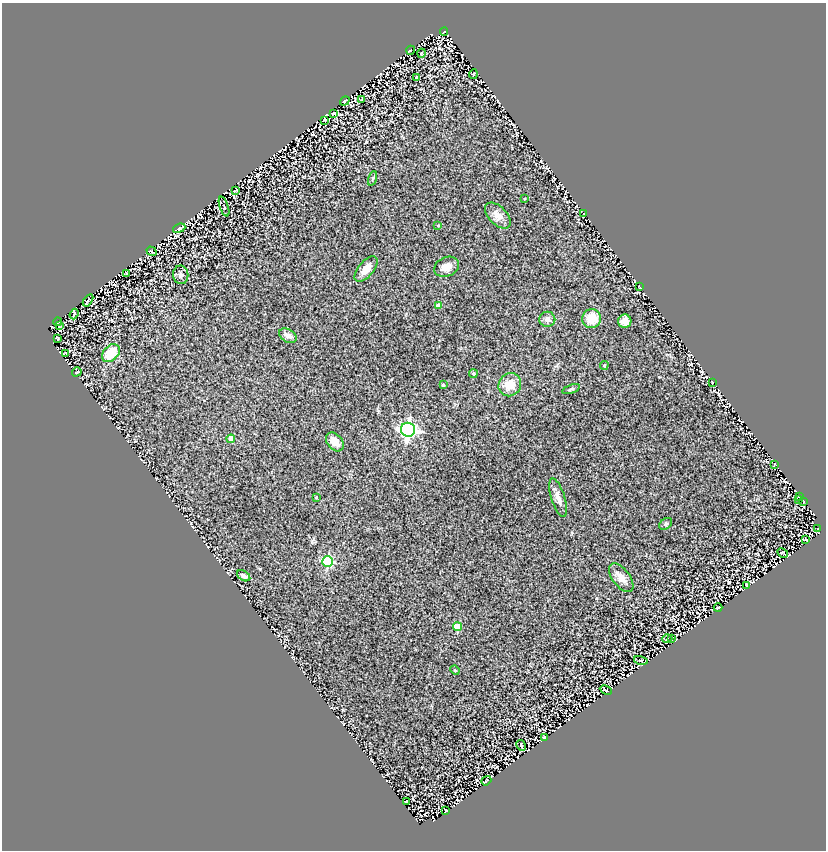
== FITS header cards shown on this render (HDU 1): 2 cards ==
NAXIS1  =                  824
NAXIS2  =                  848

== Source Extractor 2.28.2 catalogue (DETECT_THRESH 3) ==
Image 824 x 848 px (HDU 1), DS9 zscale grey, 1 PNG px = 1 image px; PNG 828 x 852 px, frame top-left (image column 1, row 848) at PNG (2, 3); each listed source drawn as its Kron ellipse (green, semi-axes under 4 px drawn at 4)
Background 1.33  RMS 0.16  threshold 0.492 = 3 sigma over >= 5 px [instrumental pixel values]
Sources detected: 71; all 71 listed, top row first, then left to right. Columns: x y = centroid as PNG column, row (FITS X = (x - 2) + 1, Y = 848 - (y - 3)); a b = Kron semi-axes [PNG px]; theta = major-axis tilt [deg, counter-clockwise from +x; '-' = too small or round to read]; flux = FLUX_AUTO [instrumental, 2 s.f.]
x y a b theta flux
444 32 4 3 - 9.7
411 50 4 3 - 7.5
422 53 4 3 - 8.7
473 74 5 3 - 12
417 77 3 3 - 12
362 99 3 2 - 7.6
345 101 5 2 - 10
334 113 3 3 - 13
324 120 4 2 - 8.6
373 178 7 3 71 16
236 190 4 3 - 8.9
524 199 2 2 - 7.5
224 207 10 3 -71 11
584 213 3 2 - 5.2
498 216 16 9 -45 85
438 226 3 2 - 7.6
179 228 6 4 21 17
151 251 5 2 - 9
447 267 13 9 24 79
366 269 15 7 50 110
126 273 3 2 - 7.3
181 275 9 7 -82 30
639 287 4 2 - 4.6
88 300 7 2 56 11
438 306 4 4 - 62
74 314 5 3 - 13
547 319 8 7 - 45
592 319 9 9 - 180
625 321 7 6 - 63
58 322 4 3 - 13
59 326 3 2 - 7.6
288 336 9 6 -31 56
57 338 4 2 - 10
111 353 10 7 46 270
66 354 4 3 - 15
604 365 4 4 - 13
77 372 5 2 - 8.5
473 374 4 4 - 18
712 382 2 2 - 6.4
443 385 3 3 - 13
510 385 12 11 - 140
571 389 9 4 21 19
408 430 7 7 - 3500
231 439 4 4 - 110
335 442 11 7 -51 86
774 464 4 2 - 8.1
316 497 3 3 - 8.9
799 497 3 2 - 5.6
558 498 20 6 -73 72
798 500 3 2 - 7.7
804 502 3 2 - 7.6
666 524 7 5 39 20
818 528 2 2 - 6.2
805 540 3 2 - 8.5
783 553 6 3 -29 12
328 562 5 5 - 950
244 576 7 5 -32 53
621 578 17 8 -53 92
746 586 4 2 - 11
718 608 4 2 - 12
457 627 4 4 - 220
671 638 4 2 - 5.8
667 639 5 3 - 8.6
641 660 7 3 -13 11
455 670 5 4 - 12
606 690 6 2 -26 9.8
544 737 3 3 - 8.9
521 745 6 3 -61 14
486 781 5 2 - 6.7
406 801 3 2 - 7.9
445 810 3 2 - 8.3